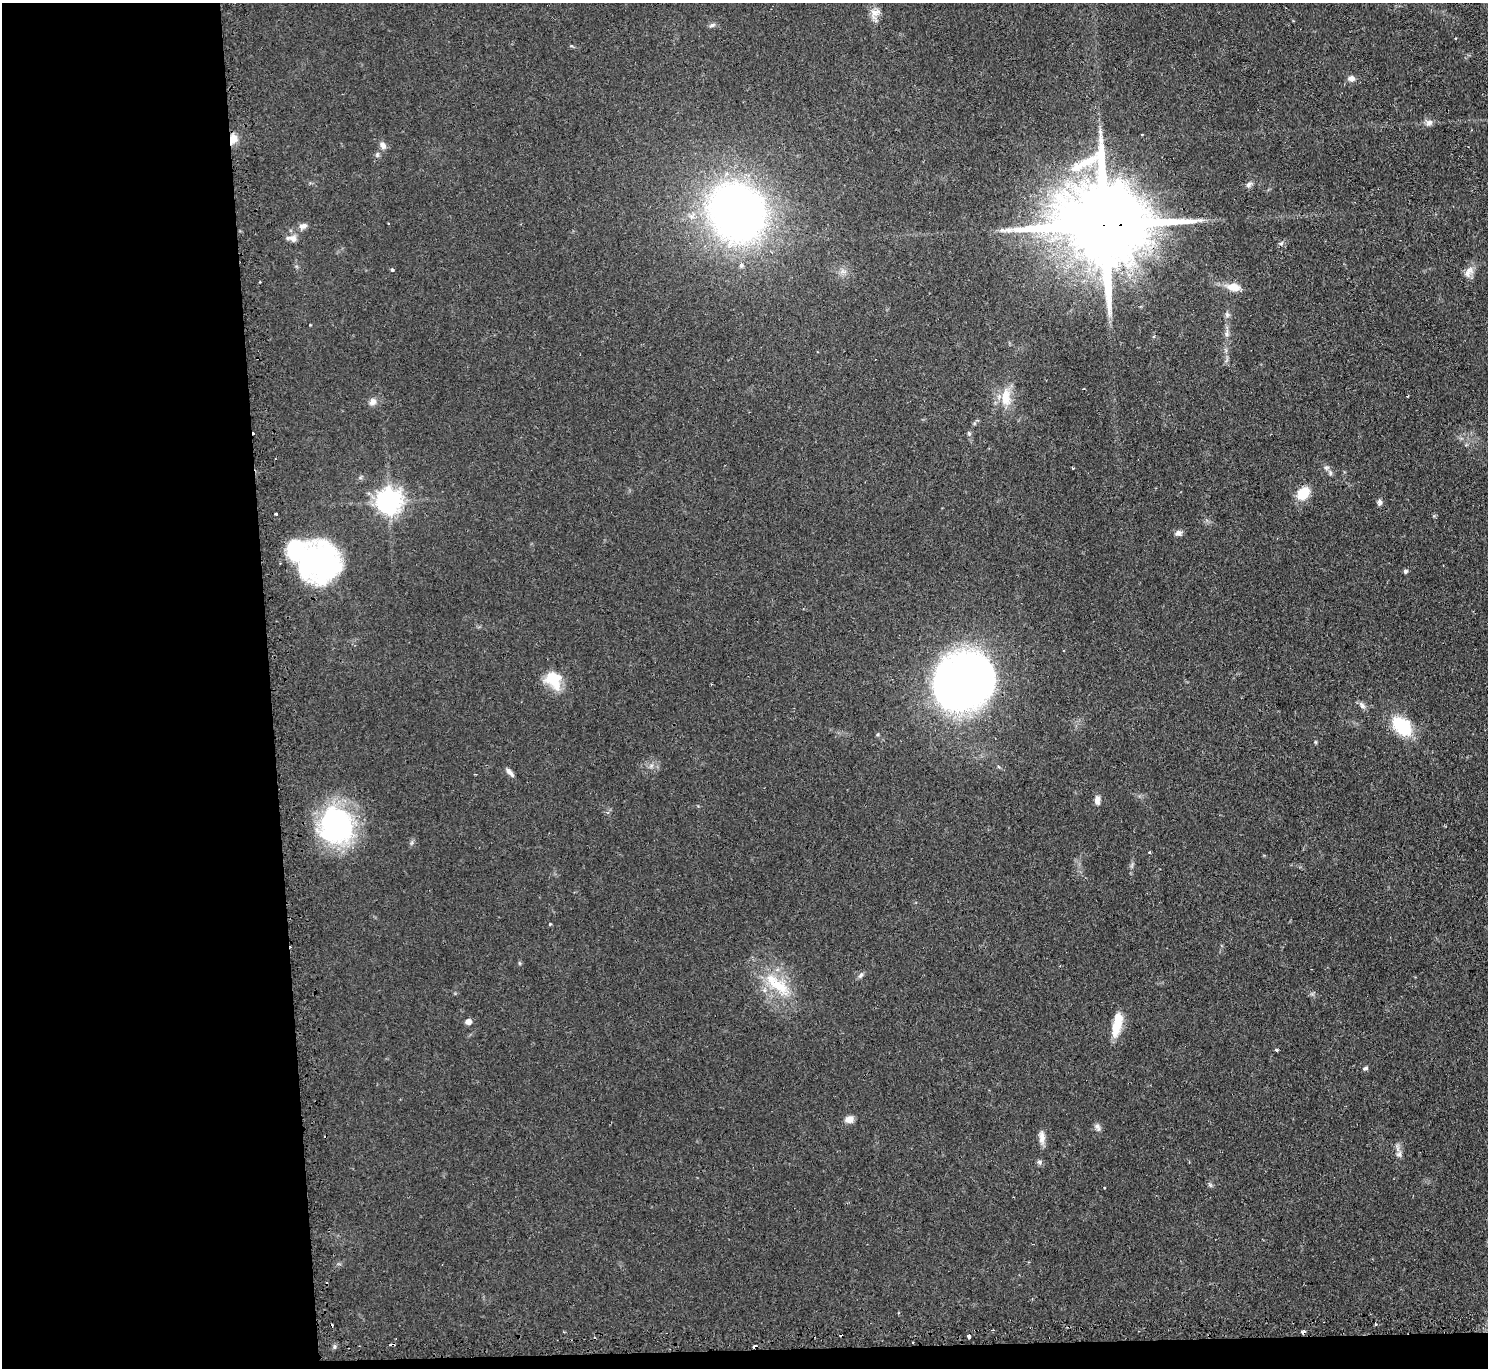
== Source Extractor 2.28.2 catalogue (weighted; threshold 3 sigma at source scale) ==
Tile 7 of 3 x 3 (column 1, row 3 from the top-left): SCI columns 27-1512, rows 145-1510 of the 4510 x 4473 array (HDU 1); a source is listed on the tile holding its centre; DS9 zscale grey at full resolution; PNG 1490 x 1370 px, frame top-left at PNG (2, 3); no overlay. Shown black and unused: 19% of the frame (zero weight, under 2 of 3 exposures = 4% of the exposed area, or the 3 px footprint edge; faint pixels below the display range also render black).
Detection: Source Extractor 2.28.2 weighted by HDU 2 'WHT'; one run over the whole footprint, this tile lists its part. Background 0.054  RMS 0.0061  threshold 0.0275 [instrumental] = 3 sigma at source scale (4.5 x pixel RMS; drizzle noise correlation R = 1.50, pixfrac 1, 0.05/0.05 arcsec/px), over >= 5 px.
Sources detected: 67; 1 inside a brighter object's white glare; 7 cosmic-ray / hot-pixel residue — not listed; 1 inside a brighter listed object's ellipse — not listed separately; the other 58 listed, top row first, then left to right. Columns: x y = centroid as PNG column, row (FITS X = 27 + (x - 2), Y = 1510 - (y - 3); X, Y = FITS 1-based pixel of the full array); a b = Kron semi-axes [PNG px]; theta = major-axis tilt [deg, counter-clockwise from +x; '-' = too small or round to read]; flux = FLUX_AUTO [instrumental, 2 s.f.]
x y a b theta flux
875 13 15 12 61 5.6
712 25 9 5 19 1.6
1351 78 8 7 - 3
1429 123 10 8 34 2.8
1142 134 3 2 - 0.53
233 139 12 8 71 6.4
383 145 9 7 -64 2.9
377 154 7 5 71 1.3
1249 184 8 7 - 2.2
737 212 40 34 -56 460
1103 225 31 21 -1 14000
303 226 10 6 15 3
293 238 12 9 -23 3.9
1281 244 6 4 0 1.1
741 265 6 6 - 1.5
392 269 4 3 - 2.3
1469 272 18 9 58 5
1233 287 13 8 -9 9.5
1227 315 7 6 - 1.6
1227 333 12 7 87 2.9
1006 397 24 13 -89 13
373 402 12 9 46 3.3
969 433 7 5 -67 1.1
1326 467 7 6 - 1.5
1072 468 3 2 - 0.75
1330 473 8 5 -71 1.5
1303 493 12 9 48 17
389 501 8 8 - 600
1379 502 7 5 -84 2
276 514 3 3 - 2.3
1178 533 9 7 12 2.5
317 560 36 35 - 130
1405 571 5 5 - 1.5
554 680 23 18 -53 17
964 681 54 47 39 370
1362 705 11 6 -47 2.3
1402 726 23 15 -41 29
878 734 5 3 - 0.71
510 772 12 5 -47 2.7
1097 800 12 7 89 3.4
336 825 41 37 -81 100
1149 852 3 3 - 0.65
550 924 4 3 - 0.61
860 975 9 5 52 1.7
779 986 37 17 -38 26
468 1022 6 6 - 3.2
1117 1024 26 9 79 16
1276 1050 4 3 - 1
1365 1068 6 5 - 1.2
849 1119 10 8 8 4.1
1098 1127 11 6 -63 2.1
1042 1137 17 7 -89 4.3
1399 1154 8 7 - 2.1
1039 1162 7 5 -23 1.4
1210 1185 5 5 - 1.1
1375 1324 4 3 - 0.7
993 1330 3 3 - 0.7
969 1337 4 3 - 1.9
Overlapping masked pixels (flux is a lower limit): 2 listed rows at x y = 233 139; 1103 225